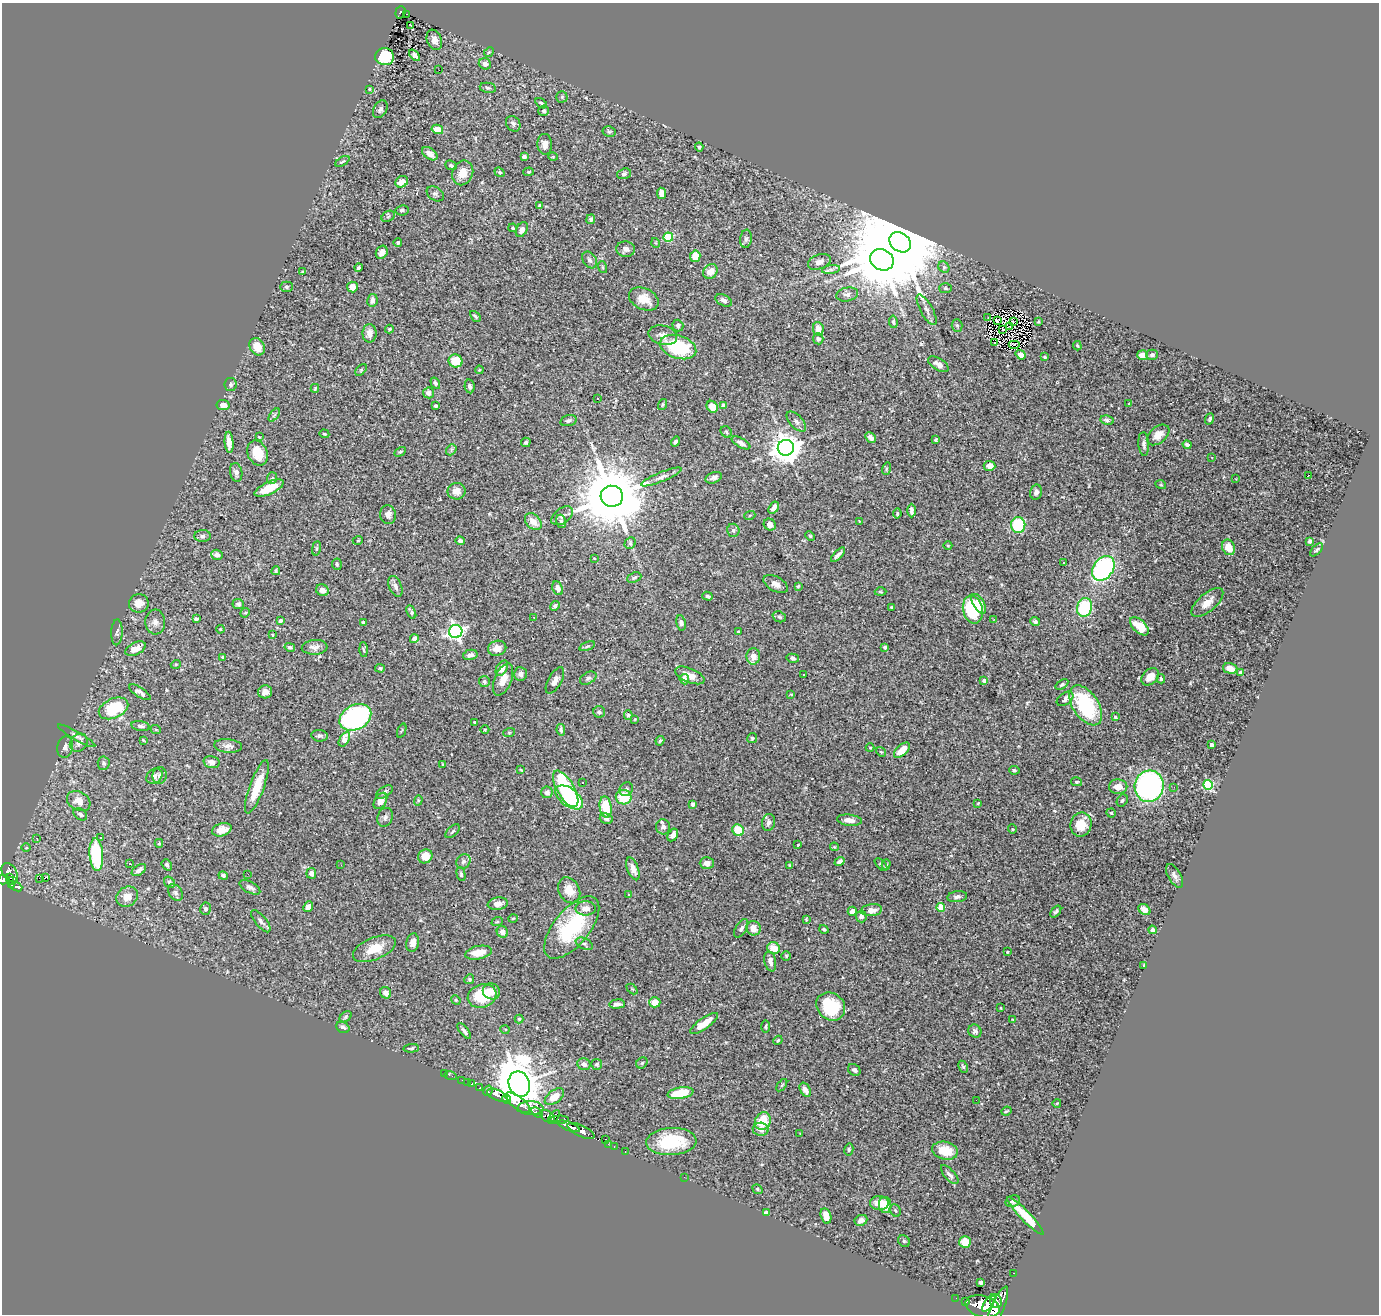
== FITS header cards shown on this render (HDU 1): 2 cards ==
NAXIS1  =                 1377
NAXIS2  =                 1312

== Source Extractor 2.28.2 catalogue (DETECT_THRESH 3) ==
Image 1377 x 1312 px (HDU 1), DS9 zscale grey, 1 PNG px = 1 image px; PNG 1381 x 1316 px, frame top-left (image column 1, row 1312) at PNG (2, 3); each listed source drawn as its Kron ellipse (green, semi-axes under 4 px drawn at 4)
Background 0.934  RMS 0.026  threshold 0.0793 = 3 sigma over >= 5 px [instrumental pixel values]
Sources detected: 451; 1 with non-positive FLUX_AUTO (blend fragments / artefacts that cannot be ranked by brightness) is neither listed nor drawn; the other 450 listed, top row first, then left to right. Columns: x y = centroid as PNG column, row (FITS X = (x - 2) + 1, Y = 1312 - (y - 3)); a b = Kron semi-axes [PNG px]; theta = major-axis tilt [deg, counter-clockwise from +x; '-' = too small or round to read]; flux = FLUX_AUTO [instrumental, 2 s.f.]
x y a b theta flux
400 12 6 5 - 56
407 14 3 2 - 1.7
410 25 3 2 - 3
434 40 10 7 -69 12
489 52 5 4 - 2
415 55 7 3 -50 5.4
385 57 9 8 - 62
485 64 6 5 - 8.3
439 70 2 2 - 1.2
488 88 8 5 -10 3.5
369 89 3 3 - 1.9
562 97 5 5 - 2.8
541 103 6 4 -33 3.2
380 109 9 6 60 5.6
544 111 5 5 - 5.4
513 124 8 6 -54 6.1
437 129 6 4 -14 23
609 131 6 5 - 3
545 144 10 7 -85 12
699 147 4 4 - 2.3
430 154 9 5 -35 9.5
524 157 4 4 - 5.2
553 157 5 3 - 1.4
342 161 8 3 32 2.7
451 165 6 4 -21 3.4
500 172 5 4 - 2.6
528 172 5 4 - 2
463 173 12 10 68 22
624 174 7 5 20 4
402 182 7 5 32 18
662 193 6 4 -83 17
435 194 9 6 -32 4.6
540 206 4 3 - 4.3
402 210 6 5 - 3.9
388 216 7 5 31 2.9
591 219 5 4 - 3.8
512 228 4 3 - 2.3
522 229 8 5 60 8.3
668 237 4 4 - 96
746 239 9 5 82 4.8
900 242 11 9 -39 42000
398 243 4 3 - 3.1
656 243 5 3 - 1.5
626 249 9 7 -7 9.5
382 252 7 5 59 11
695 256 6 5 - 23
590 260 9 6 -56 5.4
882 260 12 10 -30 13000
819 262 12 7 21 9
602 267 6 4 -71 2
944 267 6 5 - 3.2
359 268 4 3 - 2.7
831 270 9 4 8 5.1
710 271 8 6 49 16
302 272 4 3 - 2.1
286 287 6 5 - 3.6
352 287 5 5 - 14
945 288 6 5 - 3
847 294 11 7 10 7.2
644 299 15 10 -25 24
372 300 6 5 - 7.8
723 300 9 5 -28 6.8
927 310 17 6 -61 9.5
475 316 6 4 -46 3.1
988 318 3 2 - 5.1
997 321 3 2 - 3
1013 321 4 2 - 1.3
893 322 6 4 -83 3.4
1038 322 3 3 - 1.7
957 325 6 5 - 2.7
678 326 6 5 - 5.2
1009 327 3 2 - 1.3
389 329 4 4 - 2.7
818 329 7 5 -79 19
1003 329 3 2 - 1.9
369 333 9 7 90 14
663 335 14 9 -14 12
818 339 5 5 - 5.5
994 343 3 2 - 2.3
1014 344 6 2 0 1.6
1077 346 4 3 - 2
257 347 9 7 -58 28
678 347 19 11 -18 130
1021 355 5 4 - 7.2
1142 355 5 5 - 13
1152 355 6 5 - 4.5
1044 357 4 3 - 2.2
456 361 7 6 - 35
938 364 11 6 -31 10
361 370 7 4 46 2.4
479 370 4 4 - 2.1
435 383 6 4 -59 3.4
230 384 6 6 - 3.9
470 386 7 5 -80 4.6
315 388 4 3 - 2.2
428 393 5 5 - 8.5
598 398 3 3 - 2.2
662 404 6 4 73 2.3
1129 404 4 4 - 1.4
223 405 6 5 - 12
723 405 4 4 - 15
436 406 4 3 - 3.2
712 407 6 5 - 20
274 415 7 4 52 3
1210 419 6 4 69 3
568 420 8 5 17 4
1107 420 7 4 -13 4.3
796 422 12 6 -46 7
726 432 6 5 - 2.6
324 434 5 4 - 2.2
1158 435 13 8 39 17
259 437 4 3 - 1.6
870 437 6 4 -47 7.8
936 440 3 3 - 2.8
229 442 10 4 -85 14
526 442 5 4 - 3.5
675 442 5 4 - 3.7
741 443 10 4 -28 7.2
1144 444 12 5 -86 6.1
1187 445 4 3 - 5.1
786 448 8 8 - 2800
451 450 6 4 51 2.9
400 452 6 4 30 2.7
258 453 13 9 -65 40
1211 457 3 2 - 2.7
990 466 6 5 - 12
886 469 6 4 72 2.7
236 472 9 6 -80 6.5
1309 475 3 3 - 23
661 477 22 5 22 9.8
272 478 6 5 - 3.7
714 478 8 5 20 6.4
1236 479 2 2 - 1.1
1161 485 5 3 - 1.5
269 488 16 6 24 40
457 491 9 8 - 15
1036 492 7 5 77 6.8
612 496 11 10 - 20000
774 508 7 4 57 11
911 510 7 3 -90 6.5
897 514 5 3 - 2.5
388 515 9 8 - 8.9
750 515 5 3 - 1.8
562 516 12 7 37 7.1
561 521 7 5 -73 3.7
859 521 3 2 - 1.1
533 522 10 7 -46 18
770 525 6 5 - 8.6
1018 525 8 7 - 100
733 530 7 6 - 4.1
203 536 8 6 4 5.3
810 536 5 4 - 1.9
358 540 5 3 - 1.5
460 541 4 4 - 4.9
1310 541 4 3 - 3.3
630 543 6 5 - 2.6
948 546 4 3 - 1.4
1228 547 8 6 -66 25
316 548 7 4 81 2.4
1317 550 8 4 48 3
217 555 6 5 - 9.2
838 555 9 3 46 5.8
594 558 4 2 - 1
1064 563 2 2 - 1.4
337 564 6 5 - 3
1103 568 13 10 54 300
276 571 4 3 - 2.2
634 577 7 5 22 3.8
776 584 13 7 -28 10
395 586 11 6 -69 7.3
798 586 3 3 - 2.1
558 588 7 5 -66 9.6
322 590 6 5 - 11
881 592 6 3 0 1.6
707 596 5 4 - 3
139 603 10 9 - 16
1207 603 19 9 40 17
238 604 6 5 - 4.3
979 604 11 5 -60 23
555 606 5 4 - 3.3
891 607 3 2 - 1.9
1085 607 9 7 73 110
973 610 14 10 -77 91
411 612 7 3 -63 4.1
245 613 5 4 - 2
533 617 3 2 - 1.7
779 617 7 5 -21 3
196 619 4 3 - 4.2
994 619 3 2 - 3
280 620 4 4 - 5.4
1035 621 5 4 - 4.3
155 622 12 10 -88 10
364 623 4 4 - 4.8
681 623 7 5 -80 5.4
1139 626 11 6 -45 44
220 629 4 3 - 1.7
456 631 7 6 - 520
117 632 13 5 87 4.7
738 632 3 3 - 1.5
272 635 3 2 - 1.4
414 639 4 4 - 6.5
587 646 8 4 21 3.2
290 647 5 4 - 3.8
315 647 13 7 4 10
885 647 4 3 - 3
497 648 9 7 12 13
136 649 11 6 26 19
363 649 7 3 -88 2.5
470 655 7 5 13 8.1
753 656 8 7 - 14
223 657 3 3 - 1.7
793 658 6 4 -13 3.8
176 664 5 3 - 1.6
380 668 5 4 - 3
502 668 8 5 59 9.3
1230 668 7 5 -14 11
1241 673 4 4 - 10
520 674 7 6 - 8.3
804 674 3 2 - 1.7
690 675 15 7 -23 17
1150 677 10 7 44 18
588 678 9 5 29 4.7
684 679 5 4 - 10
1161 679 5 3 - 3.1
503 680 17 8 68 16
555 680 14 6 60 9.4
984 680 4 4 - 6.2
484 681 5 5 - 3
1062 684 7 4 33 2.5
140 692 12 4 -33 8.7
265 692 7 6 - 8.9
791 694 4 2 - 1.2
1065 699 9 6 35 5.2
1086 705 22 12 -56 150
113 708 15 9 25 96
599 712 6 5 - 3.1
628 715 5 4 - 2.5
355 717 17 12 27 360
1115 717 3 3 - 2.1
635 719 3 3 - 1.5
474 722 3 3 - 2.1
140 726 9 5 -10 5
485 729 4 3 - 1.7
156 730 5 3 - 1.5
561 730 6 3 -79 3.3
402 731 7 2 68 1.6
509 733 6 4 19 1.7
77 736 21 4 -30 6.9
320 736 8 5 -8 4.5
752 738 5 5 - 3.8
344 739 8 4 58 26
143 740 3 2 - 1.5
660 741 5 3 - 2.3
79 743 10 8 48 8.5
1212 745 3 3 - 5.8
228 746 14 7 -5 8.9
65 747 11 7 77 8
870 748 4 4 - 1.6
902 750 10 5 42 25
881 752 5 4 - 2.1
212 762 8 5 -14 7.9
104 763 7 6 - 3.6
443 764 3 2 - 1.6
521 770 3 2 - 1.3
1014 770 5 3 - 2.8
154 776 9 6 36 7.6
159 776 8 7 - 5.3
1077 782 5 4 - 2.8
583 783 2 2 - 1.6
1208 785 5 5 - 160
1149 786 16 14 74 370
257 787 28 7 70 45
1118 787 9 7 -1 17
1174 787 2 2 - 2
566 789 20 8 -60 180
626 789 7 6 - 4.2
384 792 9 5 35 4.9
547 792 6 6 - 7.4
569 797 16 9 -38 120
624 797 8 7 - 53
418 800 5 4 - 2.3
1122 800 6 5 - 3.8
79 801 12 9 -29 16
380 801 9 6 58 14
978 803 4 3 - 1.6
693 804 4 3 - 3.1
606 807 11 6 -82 54
1111 813 4 4 - 2.6
80 814 7 5 -35 4.2
385 817 10 7 68 6.6
606 819 7 5 -16 4.9
849 820 12 5 -7 11
769 822 8 6 77 6.7
1081 824 12 10 76 40
663 827 7 7 - 9.1
1012 829 5 3 - 1.4
222 830 10 6 17 14
738 830 6 5 - 45
453 831 9 4 42 3.4
673 835 7 4 61 8.7
100 837 3 2 - 2.3
37 838 3 3 - 1.9
159 843 4 4 - 2.5
798 845 3 2 - 1.4
834 847 4 4 - 1.6
26 848 4 3 - 1.4
96 855 16 6 -85 150
425 856 7 6 - 20
463 862 8 6 49 5.4
839 862 5 4 - 5.2
129 863 3 2 - 1.6
707 863 7 6 - 8.8
167 865 6 4 -53 4.6
341 865 3 2 - 1.9
790 865 4 4 - 2.2
881 865 8 4 -46 3.4
886 865 5 4 - 2.5
633 869 12 5 -70 11
139 870 8 5 36 7
10 873 11 7 -57 320
311 873 5 5 - 8
248 874 2 2 - 0.81
461 874 7 4 -76 2.8
223 876 5 4 - 3.6
1174 876 13 6 -60 7.6
9 877 4 3 - 170
45 877 3 3 - 11
39 878 2 2 - 1900
4 880 6 4 13 350
12 881 3 3 - 38
169 882 6 5 - 4.3
12 884 4 3 - 100
16 887 6 3 -22 130
250 887 11 5 -28 6.7
569 890 14 10 -60 21
175 893 9 6 -52 5.1
629 894 3 3 - 3.1
127 897 11 9 34 20
957 897 10 5 7 5.2
498 904 10 6 9 12
308 907 5 4 - 8.3
941 907 4 4 - 54
586 908 10 7 0 13
205 909 6 5 - 4.6
871 910 10 6 6 15
1144 910 7 5 -36 15
852 911 4 4 - 12
1056 912 7 4 51 4.1
861 916 6 5 - 6.3
513 918 5 3 - 1.6
806 919 3 2 - 1.7
261 921 14 5 -51 7.2
497 922 6 3 18 2.1
572 927 37 18 51 130
741 928 10 5 58 4.7
753 928 7 7 - 17
824 929 5 3 - 2.7
1152 930 4 3 - 8.8
502 932 6 5 - 10
413 943 9 6 80 11
584 944 9 5 -25 4.3
774 948 6 5 - 23
374 949 23 11 23 34
1007 952 3 2 - 1.6
478 953 13 6 12 25
786 956 5 4 - 2.7
770 961 10 6 -78 8.4
1144 965 4 2 - 1.7
469 979 5 4 - 2.5
632 989 6 4 -44 2.1
491 991 9 7 -29 17
386 993 6 5 - 8.7
482 996 14 11 20 75
456 1000 5 4 - 2
655 1002 6 5 - 21
617 1004 7 4 6 7.5
831 1006 15 13 -39 83
1001 1008 3 2 - 1.1
346 1017 7 5 42 3
519 1019 4 4 - 1.8
1013 1020 3 2 - 1.3
704 1023 16 5 36 24
343 1027 7 5 -35 5.4
766 1027 6 3 90 2
505 1029 5 3 - 1.6
464 1031 9 4 -51 5.3
975 1031 7 6 - 4.7
778 1040 5 3 - 1.9
411 1048 7 3 5 2.7
642 1063 6 5 - 2.7
584 1064 7 6 - 7.1
597 1064 5 5 - 3.3
963 1067 6 4 -62 2.7
854 1070 7 5 -42 4.3
445 1073 2 2 - 3.7
450 1075 6 3 -20 9.4
462 1080 2 2 - 7.5
467 1082 2 2 - 4.1
472 1084 3 3 - 37
519 1084 13 10 -68 6800
782 1085 7 4 53 2.4
480 1088 4 3 - 110
805 1090 7 5 -62 9.6
488 1091 5 4 - 260
680 1093 13 5 10 65
498 1095 11 5 -24 1000
554 1097 11 6 37 25
506 1099 4 3 - 380
976 1100 2 2 - 18
518 1103 15 6 -38 2400
1057 1103 4 2 - 1.4
531 1108 13 7 -1 930
1006 1111 5 3 - 2
537 1113 6 3 -32 300
547 1116 8 5 -33 400
554 1117 8 3 52 370
559 1120 9 3 2 280
763 1121 9 7 58 45
569 1126 11 4 -21 970
761 1129 8 6 -6 12
581 1131 15 5 -25 1400
800 1133 3 2 - 1.5
606 1139 3 2 - 44
671 1142 25 13 3 97
608 1144 2 2 - 10
614 1146 3 2 - 7.9
849 1149 6 4 77 3
625 1151 3 2 - 13
945 1151 13 9 -14 39
950 1175 12 5 -48 6.4
684 1177 2 2 - 83
757 1189 5 4 - 2.2
1013 1201 7 5 21 4.7
879 1203 9 7 -5 29
885 1205 8 6 -85 25
895 1210 6 5 - 3.3
766 1213 4 3 - 5.8
826 1216 8 5 -74 17
1025 1216 25 5 -46 44
861 1220 6 5 - 9.9
904 1241 6 5 - 2.9
965 1242 6 6 - 25
1014 1273 3 2 - 6.1
981 1282 4 3 - 4.4
956 1298 2 2 - 5.5
996 1301 7 6 - 850
966 1302 4 2 - 92
989 1303 10 4 57 1000
983 1306 17 10 -14 3100
998 1308 22 6 67 2800
At the frame edge (FLAGS 8, measured only in part): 1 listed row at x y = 4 880
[1 non-positive-flux detection neither listed nor drawn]